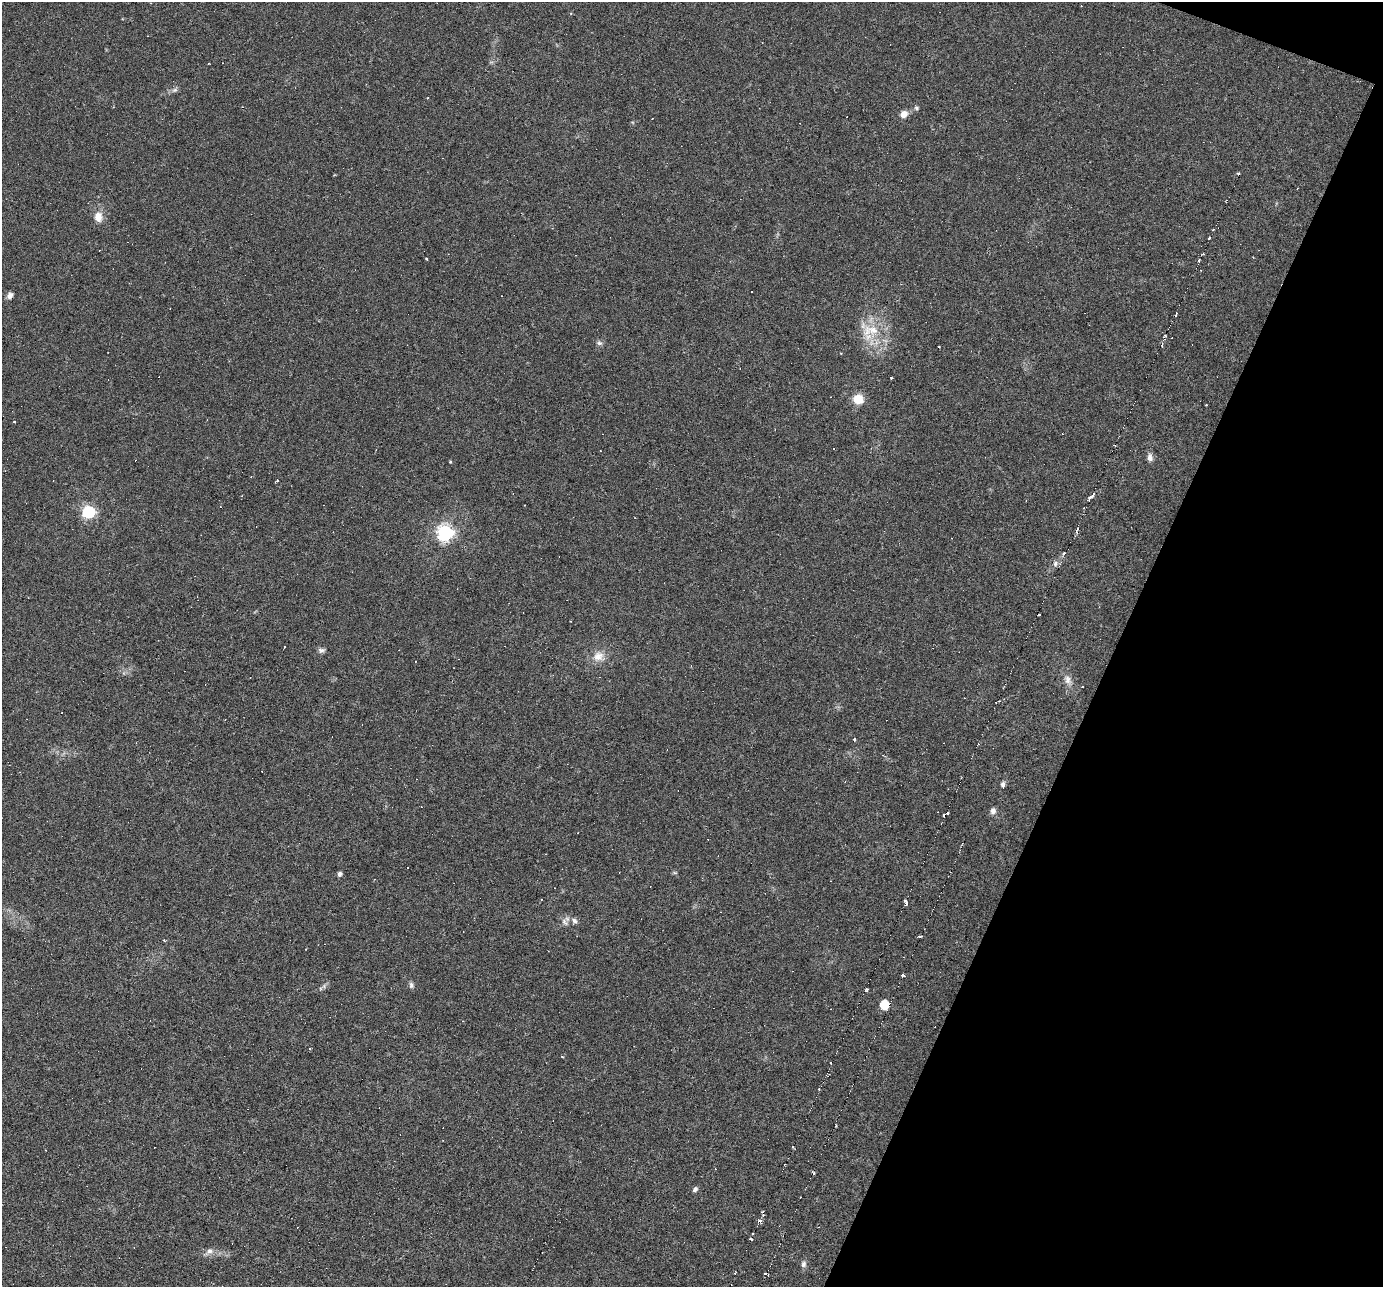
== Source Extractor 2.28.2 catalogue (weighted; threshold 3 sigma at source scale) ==
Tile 8 of 4 x 4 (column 4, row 2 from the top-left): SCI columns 4145-5525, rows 2711-3995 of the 5556 x 5578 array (HDU 1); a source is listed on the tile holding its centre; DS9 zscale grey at full resolution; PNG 1385 x 1289 px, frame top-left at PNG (2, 2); no overlay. Shown black and unused: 20% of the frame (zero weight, under 3 of 6 exposures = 2% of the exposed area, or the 3 px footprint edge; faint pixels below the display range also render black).
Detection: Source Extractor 2.28.2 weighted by HDU 2 'WHT'; one run over the whole footprint, this tile lists its part. Background -0.17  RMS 0.0059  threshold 0.0241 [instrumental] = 3 sigma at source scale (4.09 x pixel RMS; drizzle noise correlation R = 1.36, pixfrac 0.8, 0.05/0.05 arcsec/px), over >= 5 px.
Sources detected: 98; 43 cosmic-ray / hot-pixel residue — not listed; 1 inside a brighter listed object's ellipse — not listed separately; the other 54 listed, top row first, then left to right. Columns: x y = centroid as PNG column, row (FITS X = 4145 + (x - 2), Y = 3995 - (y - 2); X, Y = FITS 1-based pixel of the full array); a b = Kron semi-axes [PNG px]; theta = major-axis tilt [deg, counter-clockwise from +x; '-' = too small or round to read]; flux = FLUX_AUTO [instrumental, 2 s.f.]
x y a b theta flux
175 90 8 6 20 1.3
916 108 6 5 - 0.94
904 114 8 8 - 3.6
1238 173 5 3 - 0.63
98 217 13 10 90 5.2
1209 238 3 2 - 1.5
426 259 3 2 - 0.42
1199 260 3 3 - 2.7
751 292 2 2 - 0.6
10 295 8 6 52 2.1
1176 314 5 2 - 1.7
873 330 17 13 -8 11
599 343 7 6 - 1.3
891 378 3 2 - 0.89
858 399 11 10 - 8.1
1206 405 2 2 - 0.39
1150 457 10 7 -84 2.3
450 462 5 3 - 0.41
277 480 3 3 - 0.72
1093 495 5 3 - 2.1
88 512 6 6 - 87
1077 529 4 3 - 2.6
445 533 7 7 - 160
1064 553 3 2 - 0.94
1055 563 8 7 - 1.7
1039 615 3 2 - 0.51
284 646 3 2 - 0.75
321 650 10 6 8 1.5
598 656 15 13 12 5.8
1067 680 12 8 -85 3.1
1082 687 2 2 - 0.43
854 739 3 3 - 1.1
1003 784 8 6 -88 1.3
993 811 8 8 - 1.8
945 814 7 3 37 2.7
339 874 5 5 - 1.5
906 902 5 3 - 2.3
574 921 9 7 79 1.8
564 922 11 5 -50 1.7
919 937 5 2 - 0.82
164 941 3 3 - 0.58
306 949 3 2 - 0.28
902 975 3 3 - 1.3
411 985 9 5 -76 1.3
866 989 3 3 - 1.3
884 1005 6 5 - 18
831 1063 3 2 - 0.89
813 1173 3 2 - 1
695 1189 6 5 - 1.5
760 1221 5 3 - 2.6
751 1239 4 2 - 1.7
210 1251 9 6 0 2.1
803 1264 9 7 75 1.7
766 1273 4 2 - 1.2